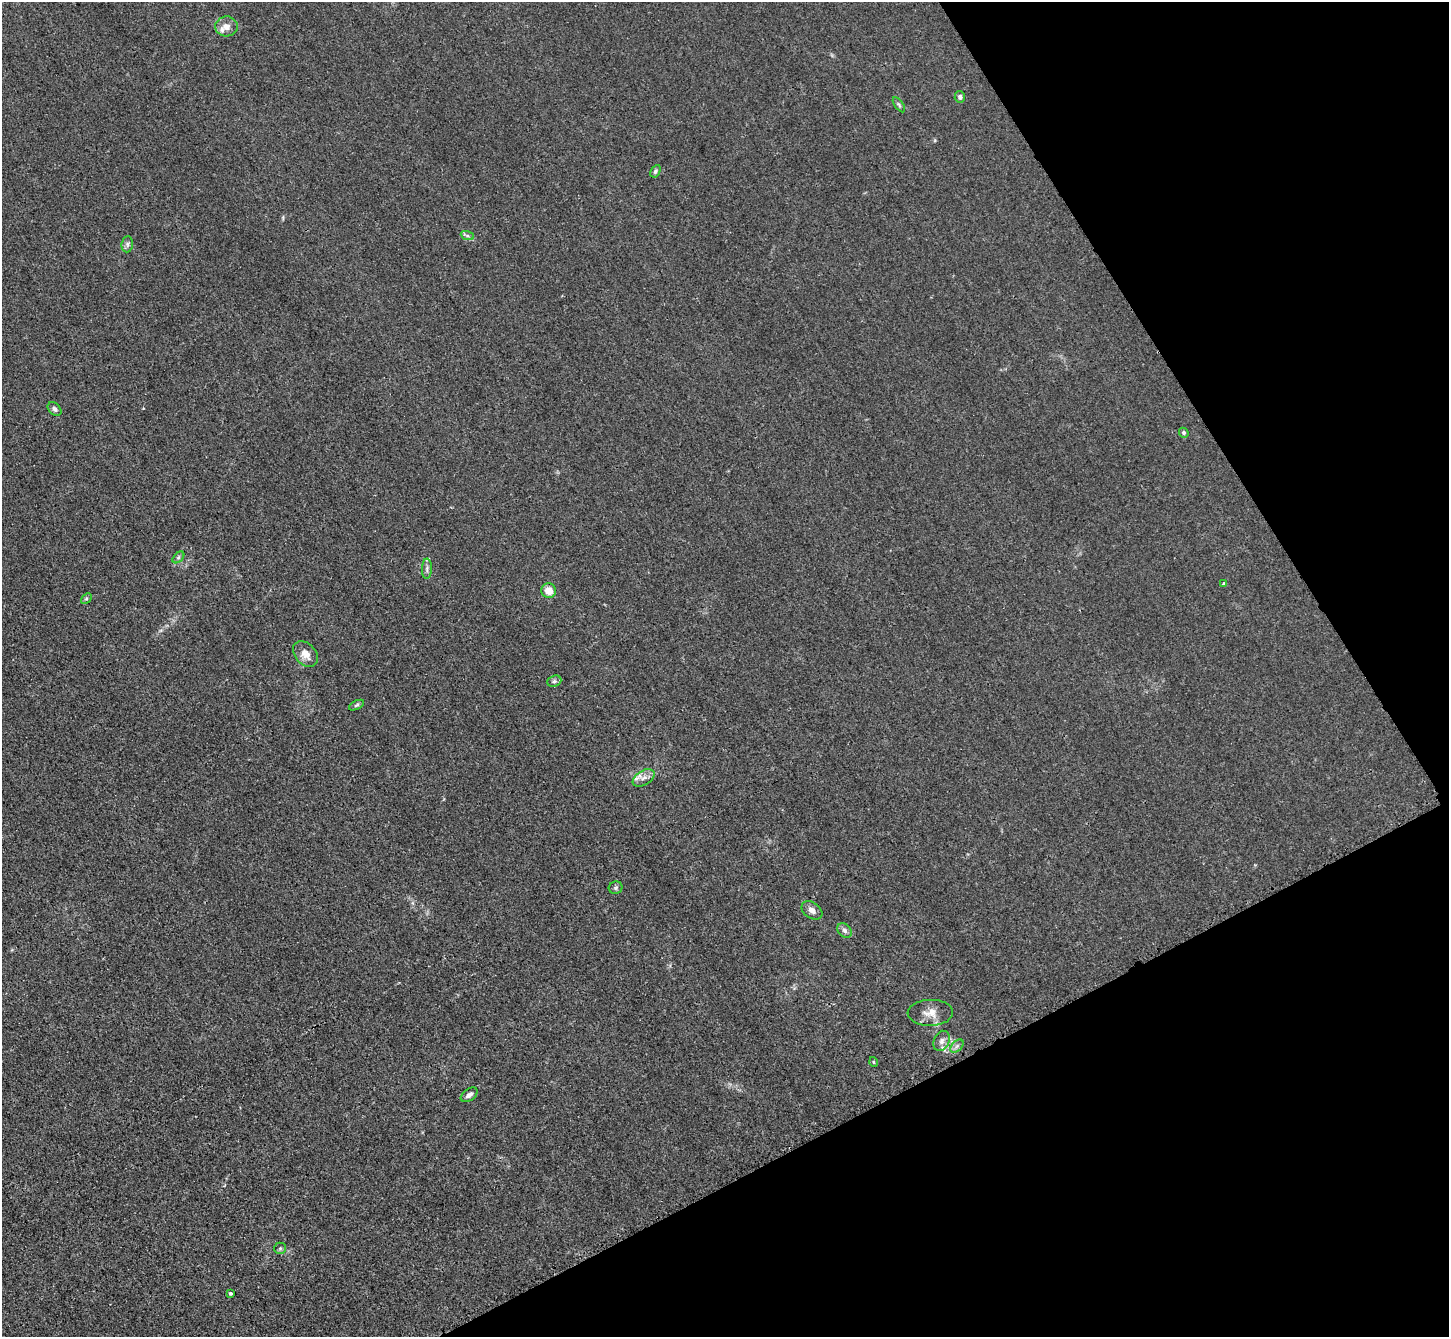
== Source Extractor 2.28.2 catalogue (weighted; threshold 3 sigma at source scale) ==
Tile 12 of 4 x 4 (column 4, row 3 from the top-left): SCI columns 4358-5804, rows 1643-2977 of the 5823 x 5815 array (HDU 1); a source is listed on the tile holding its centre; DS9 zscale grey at full resolution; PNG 1451 x 1339 px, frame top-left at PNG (2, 2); each listed source drawn as its Kron ellipse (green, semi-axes under 4 px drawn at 4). Shown black and unused: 25% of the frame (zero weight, under 3 of 4 exposures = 2% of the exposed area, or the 3 px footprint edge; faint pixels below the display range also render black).
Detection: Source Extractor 2.28.2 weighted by HDU 2 'WHT'; one run over the whole footprint, this tile lists its part. Background 0.0138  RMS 0.0044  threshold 0.0199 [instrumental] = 3 sigma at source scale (4.5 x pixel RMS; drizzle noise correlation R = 1.50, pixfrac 1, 0.05/0.05 arcsec/px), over >= 5 px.
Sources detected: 30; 3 inside a brighter listed object's ellipse — not listed separately; the other 27 listed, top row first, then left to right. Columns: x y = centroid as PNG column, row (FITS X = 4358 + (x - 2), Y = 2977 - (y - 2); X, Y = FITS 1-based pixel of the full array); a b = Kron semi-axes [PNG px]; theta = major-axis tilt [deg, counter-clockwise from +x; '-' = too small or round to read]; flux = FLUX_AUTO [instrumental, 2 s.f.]
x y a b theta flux
226 26 11 10 - 3.2
960 97 6 5 - 1.1
899 105 8 4 -55 0.83
655 171 7 4 60 0.84
467 235 7 4 -20 0.89
127 244 8 5 83 1.1
55 409 8 5 -47 1.2
1184 433 5 4 - 0.78
178 557 7 4 45 0.81
427 569 10 5 89 1.3
1224 584 4 4 - 0.8
549 591 7 7 - 4.8
86 598 6 4 44 0.64
305 654 14 10 -49 4.4
554 681 7 5 21 0.91
357 705 8 4 27 0.75
644 778 12 7 33 2.3
616 888 7 6 - 0.9
812 910 11 8 -35 2.5
845 930 8 6 -45 1.4
930 1013 22 13 2 5
942 1041 10 7 68 2
957 1046 8 5 45 1.2
874 1062 5 3 - 0.37
469 1095 9 5 36 1.8
280 1248 6 5 - 0.81
230 1293 3 3 - 1.3